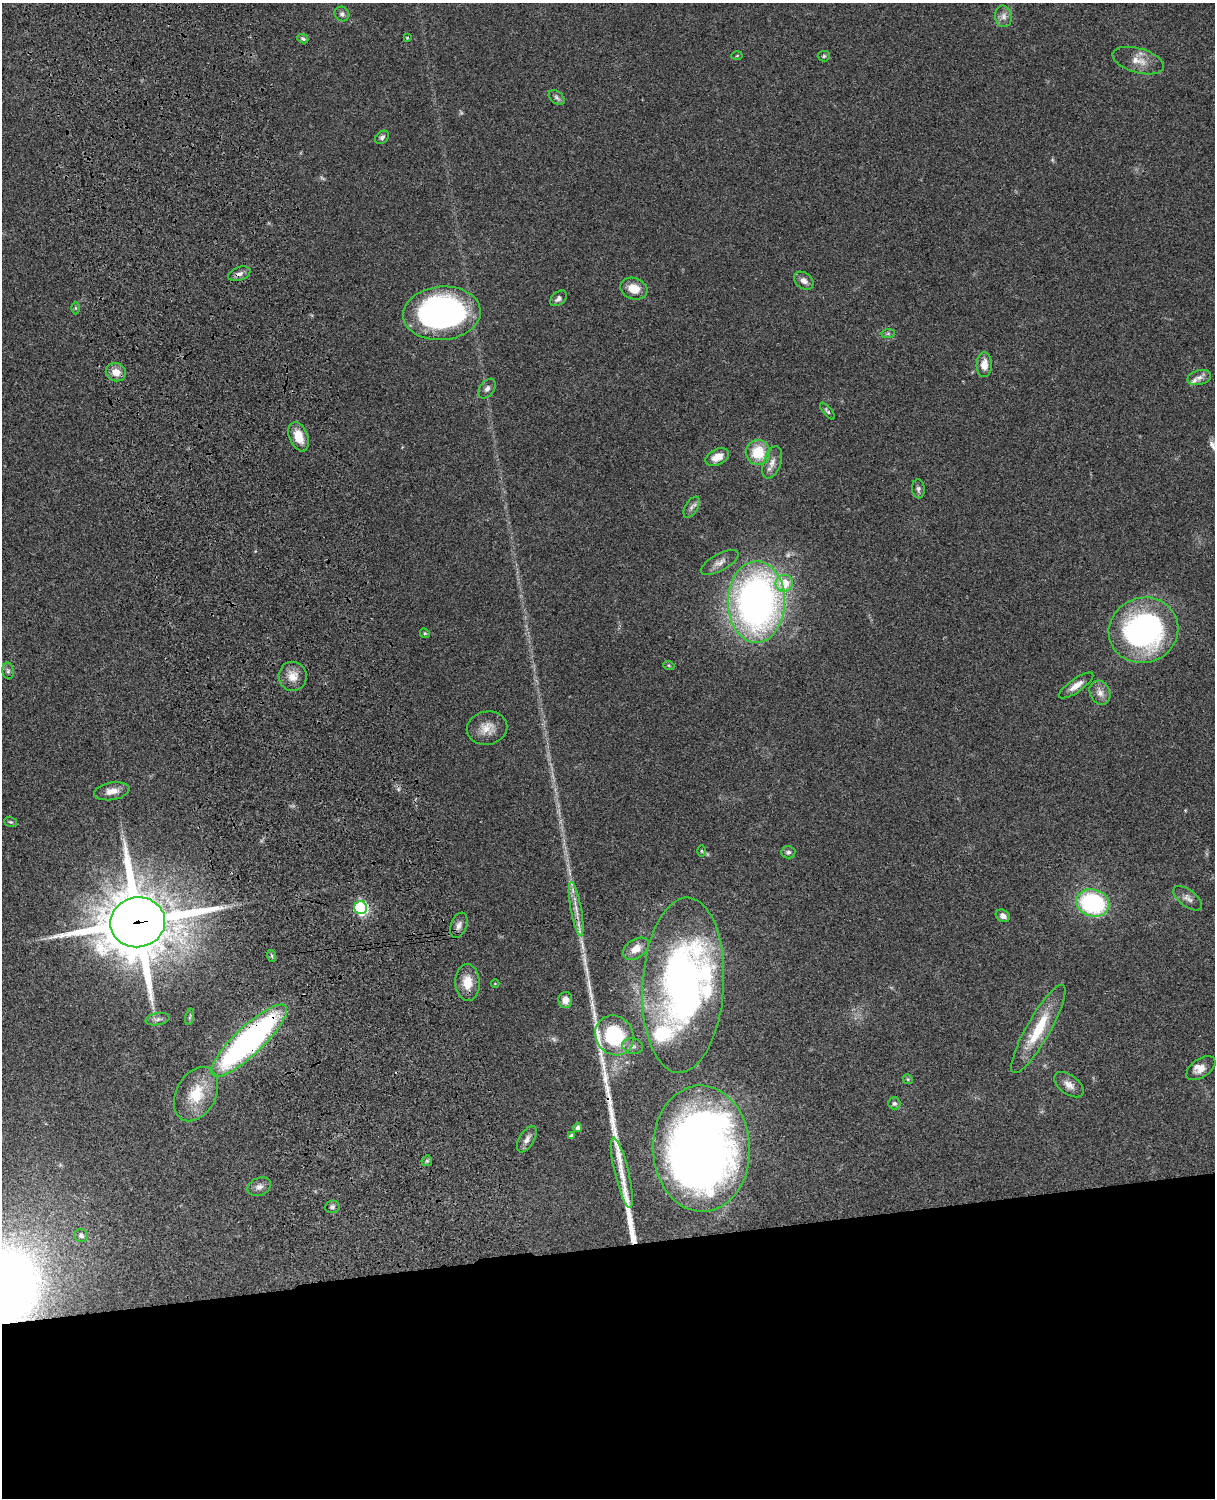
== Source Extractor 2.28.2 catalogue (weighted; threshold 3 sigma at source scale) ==
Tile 11 of 4 x 3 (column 3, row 3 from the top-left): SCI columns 2545-3757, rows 277-1772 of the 5088 x 4928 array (HDU 1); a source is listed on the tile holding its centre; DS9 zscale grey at full resolution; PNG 1217 x 1500 px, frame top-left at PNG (2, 3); each listed source drawn as its Kron ellipse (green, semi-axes under 4 px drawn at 4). Shown black and unused: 17% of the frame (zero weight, under 3 of 4 exposures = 6% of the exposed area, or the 3 px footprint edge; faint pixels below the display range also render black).
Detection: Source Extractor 2.28.2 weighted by HDU 2 'WHT'; one run over the whole footprint, this tile lists its part. Background 0.0768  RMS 0.0058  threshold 0.0259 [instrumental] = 3 sigma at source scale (4.5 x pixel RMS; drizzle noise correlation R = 1.50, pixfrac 1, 0.05/0.05 arcsec/px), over >= 5 px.
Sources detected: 85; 1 too faint to see at this stretch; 4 long thin detections or spike segments (spike, bleed or trail) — neither listed nor drawn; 5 inside a brighter listed object's ellipse — not listed separately; the other 75 listed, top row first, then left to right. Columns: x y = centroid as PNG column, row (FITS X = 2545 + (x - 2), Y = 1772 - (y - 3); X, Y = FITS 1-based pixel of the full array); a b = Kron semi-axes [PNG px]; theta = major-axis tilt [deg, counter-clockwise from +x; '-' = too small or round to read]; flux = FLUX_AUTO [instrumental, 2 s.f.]
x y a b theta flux
342 14 8 7 - 1.7
1003 16 11 8 -81 3.2
407 38 3 3 - 0.49
303 39 5 4 - 0.95
737 56 5 3 - 0.55
824 56 6 5 - 1
1138 61 26 12 -16 8.2
557 97 9 6 -40 1.7
382 137 8 5 40 1.4
239 274 11 6 20 2.4
804 281 11 7 -37 2.9
634 288 14 10 -17 8.5
558 298 9 6 39 2.1
76 308 6 4 -89 0.67
442 313 39 26 5 180
888 334 7 4 1 1
984 365 12 7 89 6
116 372 10 9 - 5.9
1199 378 12 7 14 3
487 388 11 7 53 2.5
827 411 10 4 -50 1
299 437 15 9 -69 8.6
758 452 12 12 - 18
717 457 12 7 25 6.8
772 462 17 8 71 4.6
918 489 9 6 -82 1.5
692 507 11 6 59 2
720 562 21 8 29 4.1
784 583 9 8 - 14
756 602 41 28 89 290
1143 630 35 32 20 140
425 633 5 4 - 0.69
669 666 6 3 -20 0.66
8 671 8 5 -82 1.5
293 676 14 14 - 6.8
1076 686 20 6 35 5
1100 693 12 10 -64 4.1
487 728 20 16 11 8.1
112 791 18 8 10 5.5
10 822 6 5 - 0.89
701 851 6 4 -89 0.64
788 852 7 6 - 1.6
1188 898 17 8 -37 3.2
1093 903 17 13 -16 69
361 908 6 6 - 100
576 909 28 5 -80 6.6
1003 916 7 6 - 2.7
138 922 27 25 10 4400
459 925 13 8 68 3
636 949 14 9 35 6.9
272 956 6 3 -72 0.82
467 982 18 12 -86 10
495 984 4 3 - 0.43
683 985 88 40 87 260
565 1000 8 7 - 4.2
190 1017 8 3 77 0.81
157 1019 12 6 10 2
1038 1029 50 12 60 25
614 1035 20 18 -54 42
249 1041 50 14 43 180
633 1046 10 8 -12 2.5
1201 1068 16 9 35 4.7
908 1079 5 4 - 0.64
1069 1085 17 9 -37 4.6
196 1094 29 20 62 20
894 1103 6 6 - 1.4
578 1128 4 4 - 2
571 1136 4 4 - 1.6
527 1139 14 7 59 3.1
701 1149 63 48 -89 530
427 1161 5 5 - 0.91
622 1173 36 7 -76 7
259 1187 12 9 24 3
332 1207 7 6 - 1.4
81 1236 7 6 - 1.8
Overlapping masked pixels (flux is a lower limit): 4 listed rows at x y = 361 908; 138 922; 249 1041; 701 1149